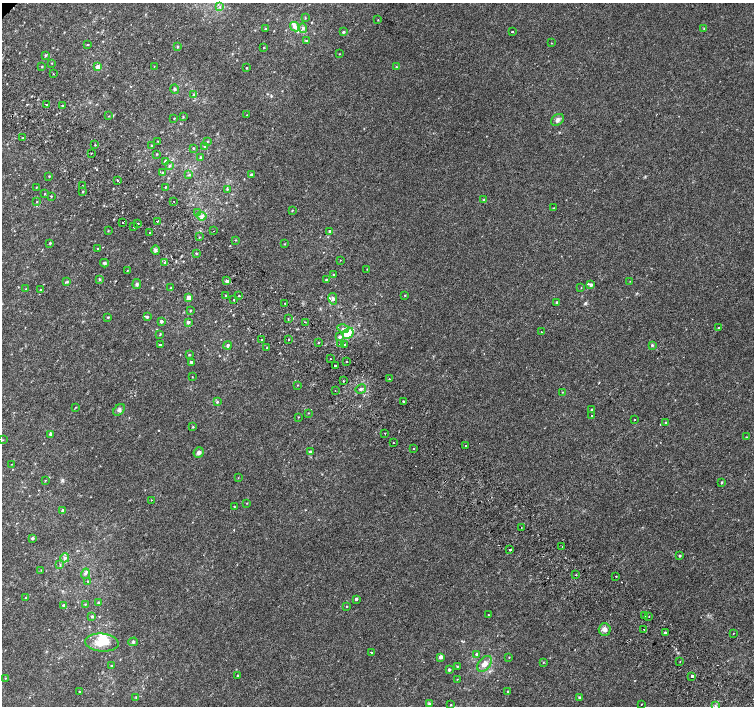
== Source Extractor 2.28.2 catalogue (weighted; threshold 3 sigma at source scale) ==
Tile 6 of 4 x 4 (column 2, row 2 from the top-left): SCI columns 1538-3041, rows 3076-4482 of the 6075 x 6084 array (HDU 1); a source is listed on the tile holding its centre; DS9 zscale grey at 2 x 2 block average (1 PNG px = mean of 2 x 2 image px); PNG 756 x 708 px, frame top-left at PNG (2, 3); each listed source drawn as its Kron ellipse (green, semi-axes under 4 px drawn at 4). Shown black and unused: <1% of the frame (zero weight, under 2 of 3 exposures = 2% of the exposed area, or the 3 px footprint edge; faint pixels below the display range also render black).
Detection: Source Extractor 2.28.2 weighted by HDU 2 'WHT'; one run over the whole footprint, this tile lists its part. Background 0.00396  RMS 0.0028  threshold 0.0128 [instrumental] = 3 sigma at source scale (4.5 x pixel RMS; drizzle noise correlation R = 1.50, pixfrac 1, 0.0396/0.0396 arcsec/px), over >= 5 px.
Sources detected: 225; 1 inside a brighter object's white glare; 3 cosmic-ray / hot-pixel residue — neither listed nor drawn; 6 inside a brighter listed object's ellipse — not listed separately; the other 215 listed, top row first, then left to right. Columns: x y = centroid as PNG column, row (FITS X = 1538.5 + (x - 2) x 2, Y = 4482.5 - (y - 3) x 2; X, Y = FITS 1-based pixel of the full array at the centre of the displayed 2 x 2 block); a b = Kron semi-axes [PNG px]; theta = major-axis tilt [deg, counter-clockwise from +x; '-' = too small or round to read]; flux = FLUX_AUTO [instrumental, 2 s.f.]
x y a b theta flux
220 7 4 3 - 0.8
305 18 3 2 - 0.45
378 20 2 2 - 0.27
295 27 5 4 - 3.5
303 28 4 4 - 1.8
265 29 2 2 - 0.72
704 29 3 2 - 0.37
343 32 2 2 - 1.1
512 32 2 2 - 3.3
306 41 2 2 - 0.39
551 43 2 2 - 0.24
87 45 3 2 - 0.32
178 47 3 3 - 0.6
264 47 2 2 - 0.42
340 54 3 2 - 0.25
45 55 3 3 - 0.61
52 63 2 2 - 0.28
42 66 2 2 - 0.38
154 66 2 2 - 0.26
98 67 3 3 - 6.5
396 67 3 2 - 0.48
247 68 2 2 - 0.47
53 73 2 2 - 0.4
175 89 4 3 - 1
194 94 3 2 - 0.4
46 104 2 2 - 1.2
62 105 2 2 - 1.5
247 115 2 2 - 0.25
109 116 3 2 - 0.29
183 117 3 2 - 0.41
174 118 2 2 - 0.4
557 120 7 5 39 1.9
23 138 2 2 - 1.5
158 141 3 2 - 0.42
207 141 2 2 - 0.43
95 145 2 2 - 0.41
151 146 3 2 - 0.53
204 146 2 2 - 0.37
193 148 2 2 - 0.42
91 153 2 2 - 0.55
157 154 2 2 - 0.44
200 157 3 2 - 0.57
165 161 3 2 - 1.5
169 166 3 3 - 0.88
162 172 3 2 - 0.54
189 175 3 3 - 0.68
251 175 3 2 - 1.5
49 176 2 2 - 0.41
117 180 4 2 - 0.84
82 185 2 2 - 0.35
36 187 2 2 - 0.29
165 187 2 2 - 0.48
227 189 4 3 - 0.68
83 191 2 2 - 0.45
45 194 3 2 - 0.3
51 196 3 2 - 0.39
484 200 4 3 - 0.74
174 201 2 2 - 0.29
37 202 2 2 - 0.36
553 208 3 2 - 0.38
292 210 3 2 - 0.42
197 213 3 3 - 0.58
201 216 5 4 - 1.6
157 221 2 2 - 1.7
123 223 2 2 - 0.58
138 224 2 2 - 5.8
134 227 2 2 - 1.5
108 231 3 2 - 0.32
214 231 2 2 - 0.23
330 231 3 3 - 1.5
150 233 2 2 - 0.44
199 237 3 2 - 0.31
236 240 3 2 - 0.33
50 243 3 3 - 0.64
285 244 3 2 - 0.36
97 249 2 2 - 0.28
156 250 4 4 - 1.4
196 253 3 2 - 0.47
340 260 2 2 - 0.23
104 263 4 3 - 1.2
164 263 3 2 - 0.46
367 269 2 2 - 0.29
127 270 2 2 - 0.31
333 274 3 2 - 0.44
326 279 3 2 - 0.46
99 280 3 3 - 0.72
227 281 2 2 - 3.9
630 281 2 2 - 0.2
67 282 4 3 - 0.73
137 284 5 4 - 1.1
591 285 3 3 - 1.7
171 287 3 2 - 0.35
581 288 2 2 - 0.23
26 289 3 2 - 0.49
41 290 2 2 - 4.4
225 295 2 2 - 0.43
405 295 2 2 - 0.39
239 296 2 2 - 1.4
189 298 3 3 - 8.5
333 299 6 4 -77 1.7
233 300 2 2 - 0.8
557 302 3 2 - 0.7
285 303 2 2 - 0.4
190 311 3 2 - 0.42
108 317 3 2 - 0.56
147 317 3 3 - 0.91
288 319 2 2 - 0.61
161 321 2 2 - 1.9
188 322 3 3 - 1.7
305 322 2 2 - 2.6
719 328 2 2 - 1.9
343 329 6 4 -16 1.4
541 332 2 2 - 0.38
348 333 6 4 46 13
160 334 4 2 - 0.48
339 337 3 3 - 1.5
289 339 2 2 - 0.74
261 340 2 2 - 1.4
319 342 2 2 - 1.2
340 344 2 2 - 0.94
344 344 2 2 - 1.6
160 345 2 2 - 2
228 345 4 3 - 1.4
652 345 3 3 - 0.7
267 348 2 2 - 1.7
189 355 3 2 - 0.46
330 359 2 2 - 0.38
346 361 2 2 - 0.48
191 362 3 2 - 1.3
335 366 2 2 - 23
192 377 2 2 - 0.26
389 379 2 2 - 1.4
343 381 2 2 - 0.64
297 385 3 2 - 0.26
361 389 5 4 - 1.8
335 391 2 2 - 0.28
562 392 2 2 - 0.25
404 401 2 2 - 1.5
217 402 3 3 - 0.75
76 407 3 2 - 0.35
119 410 7 4 44 1.6
592 410 2 2 - 1.1
308 413 3 2 - 0.32
592 416 2 2 - 1.5
298 417 2 2 - 0.31
635 419 2 2 - 0.36
666 423 3 2 - 0.55
193 427 3 2 - 0.53
385 433 2 2 - 0.61
50 434 3 3 - 1.6
746 437 3 2 - 0.34
2 440 2 2 - 0.29
393 443 2 2 - 2.6
465 446 2 2 - 2.2
413 449 2 2 - 0.54
310 452 3 2 - 1.1
199 453 5 5 - 2.1
11 464 2 2 - 0.25
238 478 3 2 - 0.27
45 480 3 2 - 0.39
722 482 3 2 - 0.55
152 500 2 2 - 0.3
247 503 2 2 - 0.29
234 507 3 2 - 0.34
63 511 3 2 - 1.9
521 528 2 2 - 0.27
32 538 3 3 - 1
562 547 2 2 - 0.28
510 550 2 2 - 1.6
680 556 3 2 - 0.69
65 558 5 4 - 1.7
60 564 3 2 - 0.43
41 570 3 2 - 0.29
85 574 5 3 - 1.2
576 575 2 2 - 0.45
616 576 2 2 - 0.34
88 581 3 3 - 0.41
26 598 3 2 - 0.46
356 599 3 2 - 1.6
98 603 3 2 - 0.98
85 604 3 2 - 0.36
64 606 2 2 - 3.1
347 606 2 2 - 0.36
488 615 2 2 - 0.36
645 615 2 2 - 1.4
92 616 3 3 - 0.94
649 616 2 2 - 3.6
605 629 6 6 - 2.6
644 629 2 2 - 1.7
665 633 3 2 - 1.3
733 633 2 2 - 0.34
102 642 17 9 -5 10
133 642 4 4 - 1
371 652 2 2 - 0.68
477 654 4 3 - 1.6
441 657 3 2 - 3.5
509 657 2 2 - 0.36
543 662 3 2 - 0.32
680 662 2 2 - 0.39
484 664 9 6 50 5.5
111 666 3 2 - 0.65
457 666 2 2 - 0.58
449 670 2 2 - 1.3
237 675 2 2 - 0.43
692 676 2 2 - 21
5 678 2 2 - 0.37
457 679 2 2 - 0.26
79 691 2 2 - 0.45
508 691 3 2 - 0.42
136 697 3 2 - 0.42
579 698 3 3 - 0.92
429 703 4 3 - 0.82
641 704 2 2 - 0.55
450 705 2 2 - 0.41
715 706 3 2 - 0.63
Diffuse or blended objects may show on this block-average render without a row.